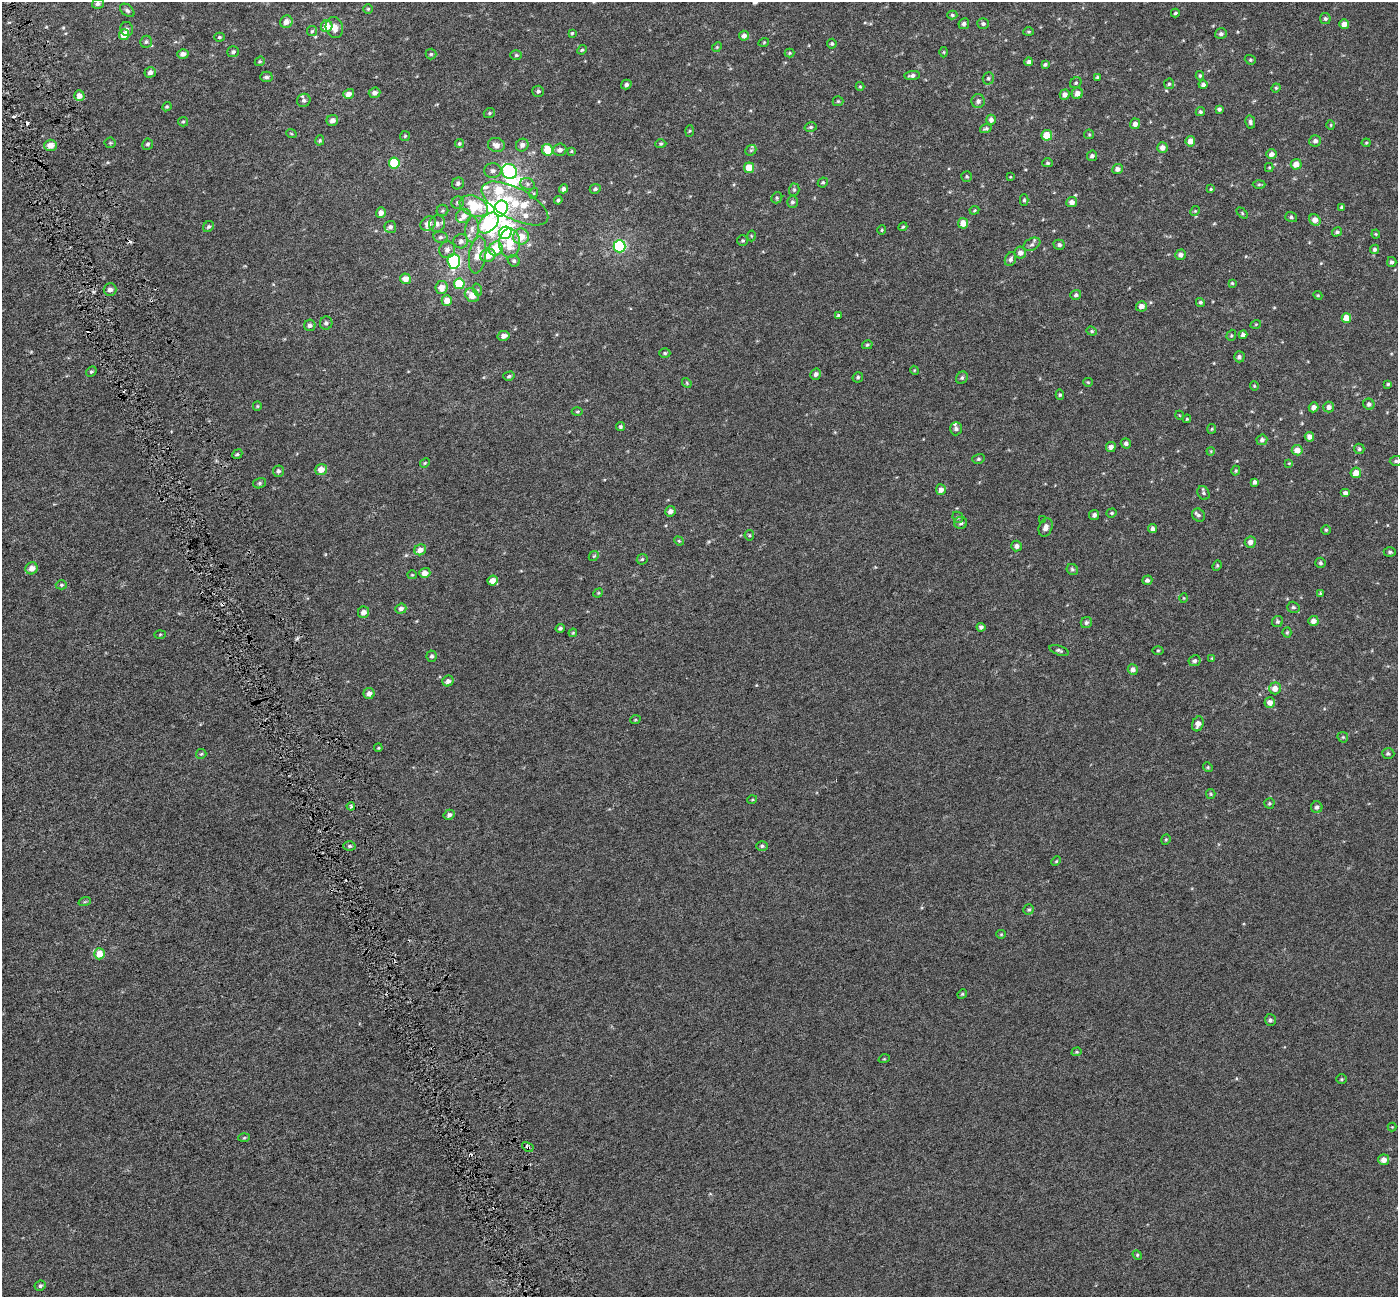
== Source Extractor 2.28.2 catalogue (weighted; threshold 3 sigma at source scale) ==
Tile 11 of 4 x 4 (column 3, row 3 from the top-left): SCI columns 2796-4191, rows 1437-2731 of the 5589 x 5407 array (HDU 1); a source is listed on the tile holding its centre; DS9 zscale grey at full resolution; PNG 1400 x 1299 px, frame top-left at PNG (2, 2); each listed source drawn as its Kron ellipse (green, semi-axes under 4 px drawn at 4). Shown black and unused: <1% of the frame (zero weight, under 3 of 6 exposures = <1% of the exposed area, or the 3 px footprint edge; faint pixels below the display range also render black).
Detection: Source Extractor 2.28.2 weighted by HDU 2 'WHT'; one run over the whole footprint, this tile lists its part. Background -4.04e-04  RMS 0.0024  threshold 0.00972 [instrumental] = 3 sigma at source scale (4.09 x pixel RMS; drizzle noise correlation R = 1.36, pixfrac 0.8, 0.0396/0.0396 arcsec/px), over >= 5 px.
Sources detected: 325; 5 inside a brighter object's white glare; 4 cosmic-ray / hot-pixel residue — neither listed nor drawn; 7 inside a brighter listed object's ellipse — not listed separately; the other 309 listed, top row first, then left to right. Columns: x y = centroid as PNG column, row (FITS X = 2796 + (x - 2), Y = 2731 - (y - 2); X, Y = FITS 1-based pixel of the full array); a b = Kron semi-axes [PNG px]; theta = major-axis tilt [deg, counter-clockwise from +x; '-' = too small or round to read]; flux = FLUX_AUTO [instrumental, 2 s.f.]
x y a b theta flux
98 4 6 5 - 0.6
368 9 5 5 - 0.28
127 10 8 5 -40 0.53
1175 13 4 3 - 0.29
952 15 5 4 - 0.31
1325 19 5 5 - 0.41
286 22 6 6 - 1.4
983 23 6 5 - 0.43
964 24 5 5 - 0.59
1344 24 5 5 - 1.3
327 26 6 5 - 2.8
334 28 10 8 -70 1.7
127 29 7 6 - 0.7
312 31 5 5 - 0.32
1029 32 5 4 - 0.26
572 33 4 4 - 0.24
1221 34 6 5 - 0.55
124 35 5 5 - 2.7
744 36 5 5 - 1
219 37 5 4 - 0.33
146 42 6 5 - 0.47
764 42 5 3 - 0.19
832 44 5 5 - 0.33
717 47 5 4 - 0.25
582 50 5 4 - 0.28
233 52 6 5 - 0.47
944 52 5 3 - 0.2
790 53 5 4 - 0.27
183 54 5 4 - 1.1
431 54 5 5 - 0.35
516 55 6 5 - 0.33
1250 60 6 4 -20 0.28
260 61 5 4 - 0.29
1029 62 4 4 - 0.68
1045 64 4 3 - 0.35
150 72 5 5 - 0.86
912 75 8 4 5 0.62
1200 76 5 4 - 0.31
266 77 6 5 - 0.52
1097 77 4 4 - 0.27
988 78 6 5 - 0.4
1076 83 6 5 - 0.3
626 84 5 4 - 0.5
1169 84 5 5 - 0.38
1203 85 4 4 - 0.55
860 86 4 4 - 0.21
1276 88 4 4 - 0.26
538 91 6 5 - 0.51
374 93 6 5 - 0.75
1077 93 6 5 - 1.3
349 94 5 5 - 1.4
1065 94 5 5 - 0.99
79 96 5 5 - 1.4
304 100 7 6 - 0.57
838 101 5 5 - 0.25
978 101 7 6 - 0.78
167 107 5 4 - 0.26
1219 109 4 3 - 0.44
1200 112 5 4 - 0.35
489 113 6 4 23 0.3
991 120 5 5 - 0.65
332 121 6 5 - 1.1
183 122 5 4 - 0.25
1250 122 7 5 -79 0.5
1135 124 5 5 - 0.92
1331 125 5 3 - 0.18
811 127 6 4 15 0.34
986 129 6 3 18 0.4
689 131 5 4 - 0.24
291 133 5 3 - 0.2
1089 134 5 4 - 0.24
1047 135 5 5 - 3.6
405 136 5 5 - 0.3
320 140 5 4 - 0.29
1190 141 5 5 - 1.5
1315 141 6 5 - 0.74
110 143 5 5 - 0.3
1366 143 4 4 - 0.23
148 144 5 5 - 0.43
459 144 5 4 - 0.31
661 144 6 4 2 0.3
50 145 6 5 - 1.8
496 145 8 7 - 1.2
522 145 7 6 - 0.92
1162 148 5 5 - 1.1
547 150 6 5 - 6.1
560 150 6 6 - 0.85
751 150 6 4 41 0.32
571 151 4 3 - 0.21
1271 154 5 5 - 0.85
1092 156 5 5 - 0.59
394 163 5 5 - 9.5
1048 163 5 4 - 0.3
1296 164 5 5 - 1.8
749 168 5 5 - 3.2
1269 168 4 4 - 0.2
1117 169 5 5 - 0.76
493 171 9 7 0 0.75
509 172 8 7 - 23
967 176 5 5 - 0.32
1010 177 4 2 - 0.13
823 182 5 4 - 0.36
458 183 6 5 - 0.57
527 184 7 5 -22 0.59
1259 184 6 4 2 0.33
564 189 5 4 - 0.81
595 189 5 4 - 0.4
1211 189 4 3 - 0.22
794 190 6 5 - 0.36
534 193 5 3 - 0.23
777 198 6 5 - 0.33
558 200 4 4 - 0.32
1024 200 5 4 - 0.33
792 202 6 5 - 0.47
1072 202 5 5 - 1.1
458 203 6 6 - 0.5
515 203 37 15 -28 9.3
474 206 14 10 -23 7.7
1342 207 4 3 - 0.33
501 208 8 6 70 22
974 210 5 4 - 0.26
442 211 6 5 - 0.35
1195 211 5 4 - 0.26
381 213 5 5 - 1.1
1242 213 6 4 -47 0.31
463 216 7 7 - 1.4
1291 217 6 5 - 0.39
1315 220 6 5 - 1.5
428 223 8 7 - 1.7
488 223 12 8 46 13
963 223 5 5 - 2.3
437 224 8 8 - 1
209 227 6 5 - 0.45
390 227 6 6 - 0.61
903 227 4 3 - 0.24
472 229 13 6 86 1.4
882 230 4 4 - 0.23
1337 232 5 4 - 0.45
505 233 6 6 - 22
1376 234 4 4 - 0.21
751 236 5 3 - 0.19
440 237 7 5 -11 0.5
521 237 8 8 - 2.9
743 240 5 5 - 0.29
461 241 7 7 - 0.83
510 243 14 10 90 5
1032 244 9 6 28 0.63
1059 245 6 5 - 0.5
619 246 6 6 - 28
496 249 7 6 - 6.2
1374 249 5 4 - 0.46
447 250 8 8 - 1
1020 253 6 6 - 1.2
477 255 19 8 81 2.9
488 255 8 6 21 2.6
1180 255 5 5 - 0.78
1010 259 7 5 67 0.57
454 261 7 6 - 20
514 261 6 5 - 0.47
1392 262 5 4 - 0.5
405 279 5 5 - 1.9
1232 283 4 4 - 0.25
459 284 5 5 - 7.1
442 287 6 6 - 1.9
110 289 6 6 - 0.88
478 290 6 4 -71 0.3
472 295 8 6 -41 2.5
1076 295 5 5 - 0.45
1318 295 4 4 - 0.23
447 300 5 5 - 2.1
1200 302 4 4 - 0.35
1141 306 5 5 - 1.1
838 315 4 3 - 0.21
1346 318 5 5 - 2.9
326 323 6 6 - 0.56
1256 324 5 3 - 0.19
310 325 5 5 - 0.74
1092 331 5 4 - 0.28
1231 335 6 4 70 0.29
1243 335 4 4 - 0.65
504 336 6 5 - 0.98
867 345 5 4 - 0.29
665 353 5 4 - 0.32
1239 357 5 5 - 0.53
914 370 4 3 - 0.18
91 372 6 4 47 0.32
816 374 6 5 - 0.71
509 376 6 4 15 0.38
858 377 5 5 - 0.36
962 378 6 5 - 0.45
1088 382 5 4 - 0.23
687 383 5 4 - 0.25
1388 384 3 3 - 0.23
1254 386 4 4 - 0.2
1060 395 5 4 - 0.31
1369 404 6 5 - 0.56
257 406 5 4 - 0.25
1314 407 5 4 - 0.92
1329 407 5 5 - 0.98
577 412 5 3 - 0.23
1179 415 4 3 - 0.13
1187 419 4 3 - 0.2
621 427 4 4 - 0.36
956 429 7 6 - 0.56
1212 429 5 4 - 0.24
1309 437 5 4 - 1.2
1262 440 5 5 - 0.63
1126 443 5 5 - 0.61
1111 447 5 5 - 0.9
1359 449 5 5 - 0.38
1297 450 5 5 - 1.7
1211 451 4 3 - 0.17
237 454 5 4 - 0.31
978 459 6 5 - 0.34
1396 461 6 5 - 0.36
425 463 5 4 - 0.25
1289 463 4 3 - 0.16
321 470 6 5 - 1.9
278 471 6 5 - 0.52
1236 471 5 4 - 0.29
1356 473 5 5 - 2.2
1255 482 4 4 - 0.61
260 483 6 5 - 0.38
941 490 5 5 - 0.98
1203 493 7 5 -60 0.41
1345 493 5 4 - 0.94
670 511 5 5 - 0.98
1112 513 5 4 - 0.3
1094 515 5 5 - 0.72
1198 515 7 6 - 0.53
958 517 6 5 - 0.31
1043 520 4 4 - 0.18
961 523 6 6 - 0.55
1046 527 9 6 69 1.1
1153 529 4 4 - 0.77
1326 530 5 5 - 0.28
749 535 5 4 - 0.3
679 541 5 4 - 0.23
1250 542 6 5 - 1.1
1016 546 5 5 - 0.83
420 550 6 5 - 1.5
1390 552 6 4 0 0.38
594 556 5 4 - 0.25
642 559 6 4 44 0.31
1320 563 5 5 - 0.41
1217 566 5 4 - 0.29
32 568 6 6 - 1.7
1072 569 6 5 - 0.38
425 573 5 5 - 1.5
412 575 5 4 - 0.22
1147 580 5 4 - 0.49
493 581 5 5 - 1.7
61 585 5 4 - 0.31
598 593 5 4 - 0.23
1320 593 4 4 - 0.18
1184 598 5 3 - 0.19
1293 607 6 5 - 0.45
401 609 5 5 - 0.79
364 612 6 5 - 1.2
1313 621 5 5 - 1.2
1086 622 6 5 - 0.52
1277 622 6 5 - 0.42
981 627 4 4 - 0.59
560 628 4 4 - 0.43
1287 632 5 4 - 0.27
573 633 4 3 - 0.2
160 634 5 3 - 0.19
1059 650 10 4 -18 0.47
1158 650 5 3 - 0.23
432 656 5 5 - 0.48
1212 658 4 3 - 0.19
1194 661 6 5 - 0.51
1133 670 5 5 - 0.8
448 681 6 5 - 0.77
1275 688 6 6 - 1.8
369 694 5 5 - 1.2
1270 703 5 5 - 1.4
635 720 5 3 - 0.19
1198 724 7 5 70 1.5
1343 737 6 5 - 0.28
378 748 4 3 - 0.19
201 754 5 5 - 0.29
1388 754 6 5 - 0.44
1208 767 5 4 - 0.26
1211 794 5 4 - 0.23
752 800 5 3 - 0.19
1269 803 5 5 - 0.34
351 806 4 3 - 0.27
1317 807 6 5 - 0.64
449 815 6 5 - 0.64
1166 840 5 4 - 0.27
349 846 6 4 1 0.41
762 846 6 5 - 0.39
1056 861 5 4 - 0.23
85 901 6 4 20 0.26
1029 909 5 5 - 0.32
1001 934 5 4 - 0.23
99 954 5 5 - 3.3
962 994 5 4 - 0.28
1270 1020 6 5 - 0.53
1077 1052 5 4 - 0.25
884 1059 5 3 - 0.2
1342 1079 5 4 - 0.27
1392 1127 4 4 - 0.17
244 1138 6 4 2 0.24
528 1147 6 4 -30 0.5
1384 1160 5 5 - 1.4
1137 1255 5 4 - 0.24
40 1286 6 5 - 0.44
Overlapping masked pixels (flux is a lower limit): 1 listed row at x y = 528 1147
Isophote crosses this tile's border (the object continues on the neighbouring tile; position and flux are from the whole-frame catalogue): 1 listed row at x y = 98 4